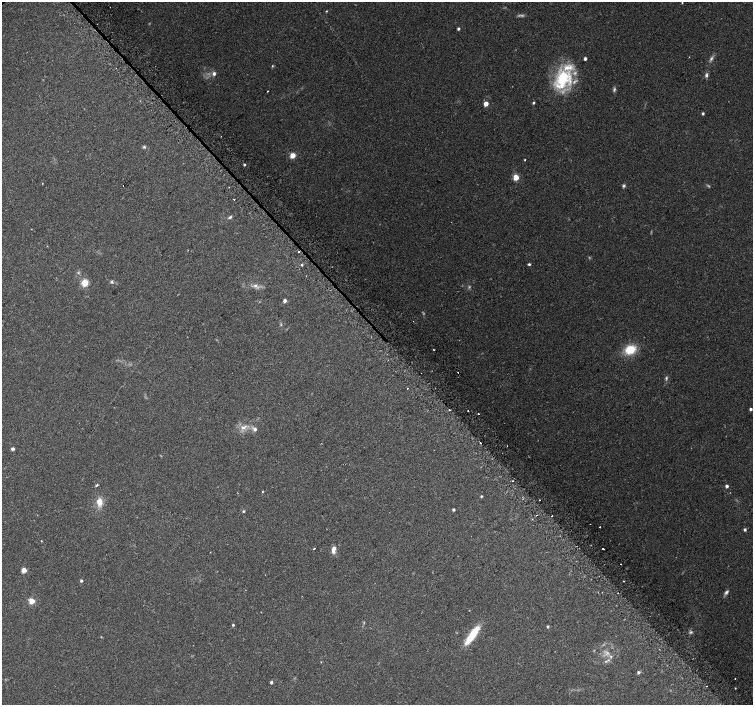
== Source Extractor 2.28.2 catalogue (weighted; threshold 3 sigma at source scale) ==
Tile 6 of 4 x 4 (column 2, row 2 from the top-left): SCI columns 1537-3038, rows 3042-4447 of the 6068 x 6021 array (HDU 1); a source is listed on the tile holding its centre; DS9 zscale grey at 2 x 2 block average (1 PNG px = mean of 2 x 2 image px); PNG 755 x 707 px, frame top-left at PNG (2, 2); no overlay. Shown black and unused: <1% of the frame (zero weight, under 2 of 3 exposures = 2% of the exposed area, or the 3 px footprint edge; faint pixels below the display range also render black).
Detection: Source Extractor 2.28.2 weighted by HDU 2 'WHT'; one run over the whole footprint, this tile lists its part. Background 0.0845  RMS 0.012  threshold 0.0519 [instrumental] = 3 sigma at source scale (4.5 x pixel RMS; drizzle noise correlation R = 1.50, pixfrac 1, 0.0396/0.0396 arcsec/px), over >= 5 px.
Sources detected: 92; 7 too faint to see at this stretch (2 x 2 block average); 6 cosmic-ray / hot-pixel residue — not listed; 1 inside a brighter listed object's ellipse — not listed separately; the other 78 listed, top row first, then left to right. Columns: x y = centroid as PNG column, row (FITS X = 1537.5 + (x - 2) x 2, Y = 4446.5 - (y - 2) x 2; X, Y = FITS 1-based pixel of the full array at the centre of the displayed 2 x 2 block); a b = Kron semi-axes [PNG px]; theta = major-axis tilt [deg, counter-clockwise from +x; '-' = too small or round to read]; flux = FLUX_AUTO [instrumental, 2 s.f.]
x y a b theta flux
682 3 3 2 - 1.6
326 11 3 2 - 2
458 29 3 3 - 4.4
585 59 3 3 - 6.1
711 59 7 4 61 7.2
272 66 3 3 - 2.1
214 74 5 4 - 7.5
706 75 6 4 77 6.3
563 79 29 20 52 160
267 91 2 2 - 2.6
533 103 3 3 - 3.6
486 104 3 3 - 26
703 113 3 3 - 4.1
144 147 4 3 - 3.5
293 155 3 3 - 40
525 160 2 2 - 1.7
245 164 3 3 - 3.3
516 177 3 3 - 44
42 183 2 2 - 1
624 186 5 4 - 4.4
234 199 2 2 - 11
230 217 5 3 - 4
529 264 3 3 - 4.2
302 265 4 2 - 2.6
78 273 3 3 - 2.9
112 282 4 4 - 4.1
85 283 4 4 - 67
255 286 7 4 2 9.2
285 301 3 3 - 9.7
281 325 4 2 - 2.1
434 349 3 2 - 1.5
630 350 11 8 24 66
458 372 2 2 - 2.1
666 378 6 3 88 4.7
449 409 2 2 - 13
751 409 3 3 - 5.2
468 411 2 2 - 4.8
478 414 2 2 - 7.5
243 428 8 5 4 14
255 429 6 5 - 8.1
480 443 2 2 - 20
507 446 2 2 - 1.5
13 449 3 3 - 7.6
512 481 2 2 - 2.3
96 485 5 2 - 2.8
727 486 3 3 - 7.7
262 491 2 2 - 2.1
481 496 3 3 - 2.8
99 502 11 7 -87 26
453 510 3 3 - 4.6
243 511 4 3 - 2.9
536 515 2 2 - 2.7
552 516 2 2 - 1.4
590 524 2 2 - 2.5
600 527 2 2 - 7.8
745 530 3 3 - 5.4
41 541 3 2 - 1.3
314 549 2 2 - 6
603 549 2 2 - 5.7
333 550 8 4 81 16
621 564 2 2 - 3.3
24 570 3 3 - 30
81 581 3 3 - 4.5
624 581 2 2 - 1.5
726 592 7 4 47 6.5
32 601 4 4 - 35
233 625 3 2 - 3.5
548 626 3 3 - 3.7
691 632 5 4 - 4.7
472 635 23 6 55 78
611 656 5 4 - 5.3
606 661 5 3 - 4.3
321 662 2 2 - 1.1
638 672 4 3 - 5.4
735 679 2 2 - 2
271 682 3 3 - 5.6
707 686 2 2 - 4.9
735 688 2 2 - 1.5